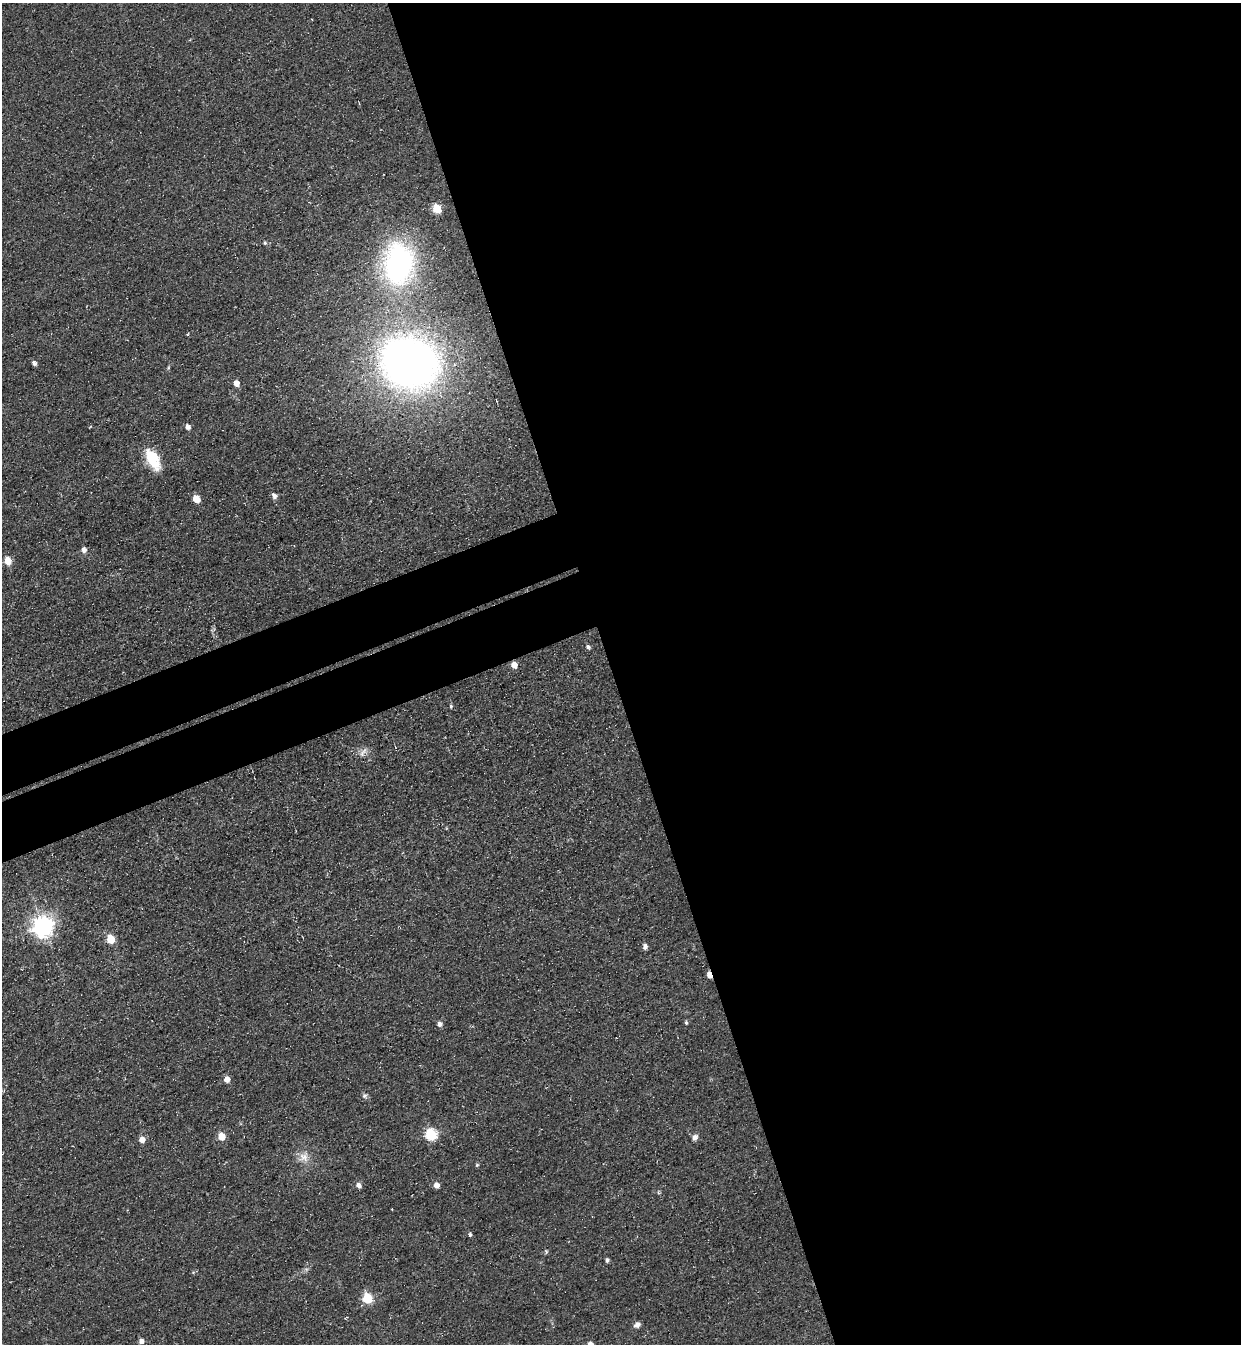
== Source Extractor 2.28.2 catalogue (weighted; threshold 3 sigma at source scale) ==
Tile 8 of 4 x 4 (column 4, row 2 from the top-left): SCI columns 4030-5268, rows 2746-4087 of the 5451 x 5491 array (HDU 1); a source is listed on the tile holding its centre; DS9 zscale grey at full resolution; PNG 1243 x 1346 px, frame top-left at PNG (2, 3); no overlay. Shown black and unused: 55% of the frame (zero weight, under 3 of 4 exposures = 7% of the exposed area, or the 3 px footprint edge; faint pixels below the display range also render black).
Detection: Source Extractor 2.28.2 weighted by HDU 2 'WHT'; one run over the whole footprint, this tile lists its part. Background 0.0477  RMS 0.017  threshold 0.0769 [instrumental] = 3 sigma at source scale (4.5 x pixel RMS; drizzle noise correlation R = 1.50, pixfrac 1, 0.05/0.05 arcsec/px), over >= 5 px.
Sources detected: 39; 1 inside a brighter object's white glare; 1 cosmic-ray / hot-pixel residue — not listed; the other 37 listed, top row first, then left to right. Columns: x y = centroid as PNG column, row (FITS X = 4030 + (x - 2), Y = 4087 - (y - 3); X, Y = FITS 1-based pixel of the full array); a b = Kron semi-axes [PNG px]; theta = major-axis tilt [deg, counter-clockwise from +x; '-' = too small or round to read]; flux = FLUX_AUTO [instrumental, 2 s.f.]
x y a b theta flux
437 209 6 5 - 62
265 243 4 4 - 2.6
398 264 34 23 87 420
410 362 51 42 -23 1000
34 363 6 5 - 5
236 383 5 5 - 12
188 427 7 5 -60 5.7
153 459 25 12 -61 51
274 495 6 5 - 6.6
196 499 5 5 - 34
84 550 6 6 - 6.6
8 560 6 5 - 30
588 647 6 5 - 3.5
514 665 6 6 - 12
451 706 4 4 - 2.6
363 752 15 5 54 7.2
43 927 7 7 - 1100
111 939 5 5 - 56
645 946 6 5 - 6.3
709 975 5 4 - 17
686 1023 5 4 - 2.6
440 1024 5 5 - 7.1
227 1079 5 5 - 15
364 1095 7 6 - 3.8
431 1135 6 6 - 140
222 1136 5 5 - 30
695 1137 8 6 59 6.2
142 1140 5 5 - 14
304 1157 14 13 - 17
477 1165 5 4 - 2.3
436 1185 5 5 - 12
359 1186 7 6 - 6.7
470 1235 5 4 - 2.8
607 1260 4 4 - 4
367 1298 6 5 - 88
637 1325 8 6 28 7
141 1341 6 5 - 7.3
Overlapping masked pixels (flux is a lower limit): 1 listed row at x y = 709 975